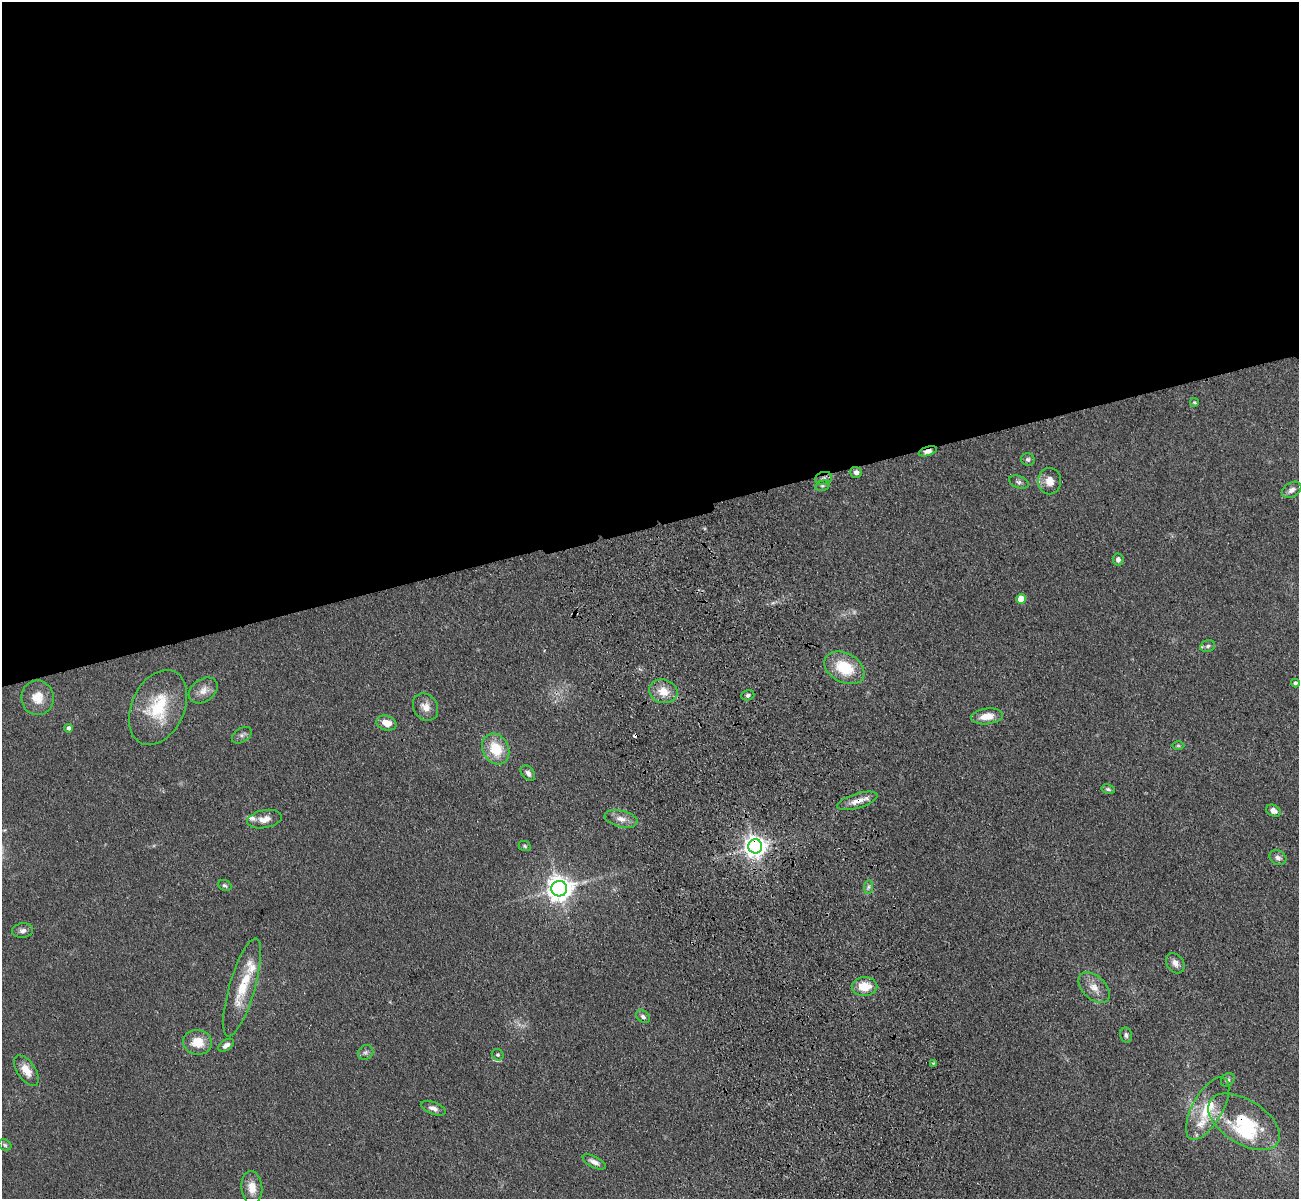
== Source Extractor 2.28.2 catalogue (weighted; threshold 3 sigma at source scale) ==
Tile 2 of 4 x 4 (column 2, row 1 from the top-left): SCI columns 1412-2708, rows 3900-5096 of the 5417 x 5283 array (HDU 1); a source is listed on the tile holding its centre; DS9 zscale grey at full resolution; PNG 1301 x 1201 px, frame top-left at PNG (2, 2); each listed source drawn as its Kron ellipse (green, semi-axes under 4 px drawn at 4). Shown black and unused: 44% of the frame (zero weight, under 3 of 4 exposures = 6% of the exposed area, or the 3 px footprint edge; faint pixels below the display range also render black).
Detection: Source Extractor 2.28.2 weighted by HDU 2 'WHT'; one run over the whole footprint, this tile lists its part. Background 0.0592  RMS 0.0062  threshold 0.0277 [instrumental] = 3 sigma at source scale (4.5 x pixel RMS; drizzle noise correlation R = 1.50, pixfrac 1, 0.05/0.05 arcsec/px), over >= 5 px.
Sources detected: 65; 1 too faint to see at this stretch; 1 inside a brighter object's white glare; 1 cosmic-ray / hot-pixel residue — neither listed nor drawn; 4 inside a brighter listed object's ellipse — not listed separately; the other 58 listed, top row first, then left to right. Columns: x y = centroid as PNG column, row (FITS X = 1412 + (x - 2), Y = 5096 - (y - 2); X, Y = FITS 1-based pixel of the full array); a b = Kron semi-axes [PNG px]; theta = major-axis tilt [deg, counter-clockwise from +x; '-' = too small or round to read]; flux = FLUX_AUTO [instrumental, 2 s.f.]
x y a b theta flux
1194 402 4 3 - 0.77
928 451 9 4 17 3.2
1028 459 7 6 - 1.8
856 472 6 5 - 2.2
824 478 8 6 17 2
1049 481 13 11 -89 6.5
1019 482 10 6 -19 1.9
822 486 7 5 16 1.2
1292 490 10 7 31 2.9
1118 559 6 5 - 2.1
1021 599 5 5 - 10
1208 646 7 5 18 1.6
844 668 21 14 -28 22
1295 683 4 4 - 1.4
203 690 16 11 36 5.5
663 691 14 11 -17 8.8
748 695 7 5 20 1.3
37 698 17 16 - 10
158 707 39 26 65 32
426 707 14 12 -56 6
987 716 16 8 7 8.2
386 723 10 7 -15 6.7
69 728 4 4 - 2
242 735 11 6 34 2.2
1178 746 6 4 -1 0.89
496 749 16 13 -61 19
528 773 9 6 -50 2.3
1108 789 7 4 -11 1.2
857 801 21 7 17 6.3
1273 811 8 5 -28 3.6
264 819 17 9 10 6
621 819 17 8 -13 5.1
525 846 6 5 - 0.93
755 846 7 7 - 480
1278 858 9 7 -29 2.4
225 885 7 5 -23 1.1
868 887 7 4 89 1.5
559 889 8 8 - 660
23 931 11 7 7 2.6
1175 963 11 8 -53 3.9
242 987 51 13 74 22
864 987 13 9 0 13
1094 988 18 11 -44 7
643 1017 8 5 -41 1.8
1126 1035 7 6 - 1.7
198 1042 14 12 -7 11
226 1045 9 5 32 2.9
366 1052 8 7 - 1.7
498 1055 6 5 - 1.5
934 1063 4 3 - 0.68
26 1070 17 9 -56 7.9
1228 1080 7 6 - 1.5
433 1108 13 6 -21 3.3
1208 1108 35 15 60 21
1244 1122 40 22 -32 41
5 1145 7 5 -29 1.1
594 1162 12 5 -28 3.3
252 1187 16 10 -85 7.6
Overlapping masked pixels (flux is a lower limit): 5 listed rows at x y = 928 451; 824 478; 857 801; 755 846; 1244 1122